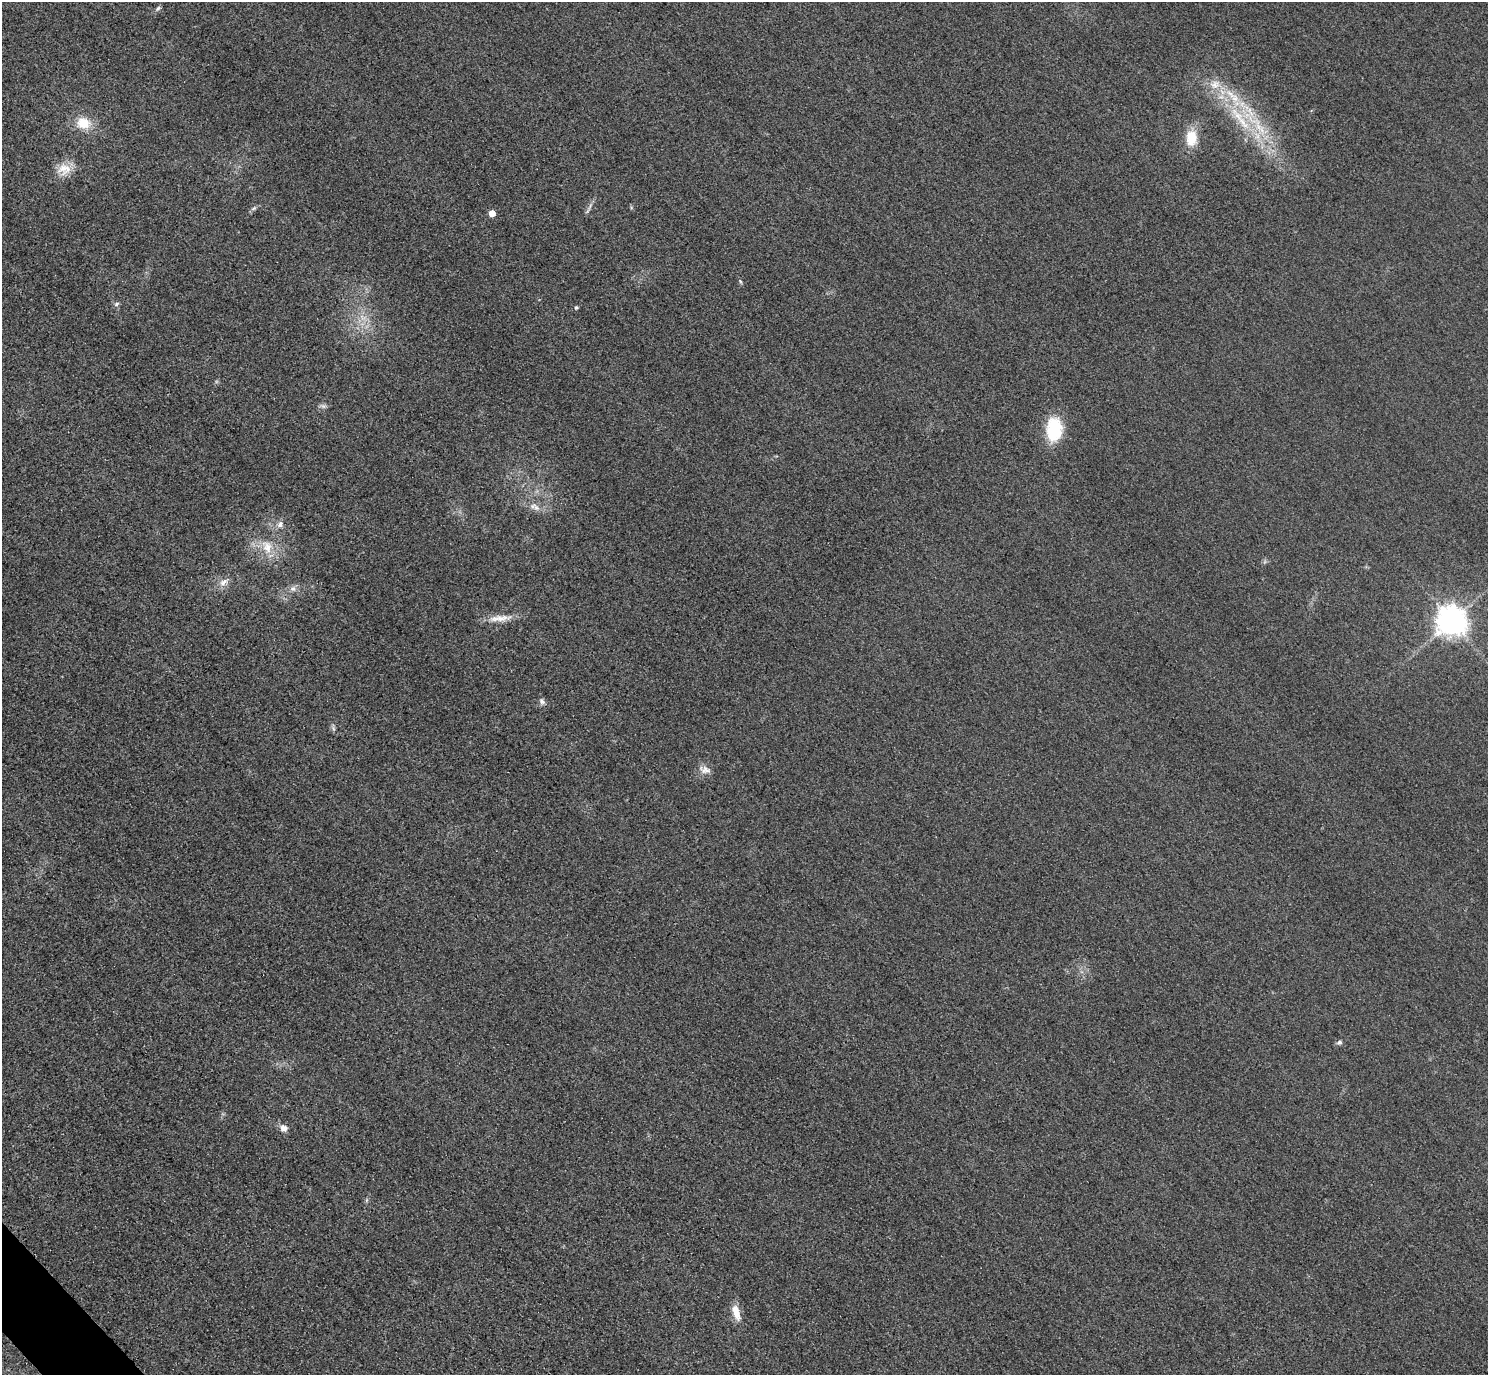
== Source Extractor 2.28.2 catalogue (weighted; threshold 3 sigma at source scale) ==
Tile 7 of 4 x 4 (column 3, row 2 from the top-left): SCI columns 3004-4489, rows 2931-4303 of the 6005 x 6003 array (HDU 1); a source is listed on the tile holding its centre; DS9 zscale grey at full resolution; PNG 1490 x 1377 px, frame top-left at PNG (2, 2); no overlay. Shown black and unused: <1% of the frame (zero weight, under 3 of 4 exposures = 3% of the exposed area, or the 3 px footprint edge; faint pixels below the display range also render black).
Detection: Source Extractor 2.28.2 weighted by HDU 2 'WHT'; one run over the whole footprint, this tile lists its part. Background 0.0522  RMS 0.016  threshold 0.0729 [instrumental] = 3 sigma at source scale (4.5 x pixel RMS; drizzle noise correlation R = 1.50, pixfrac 1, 0.05/0.05 arcsec/px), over >= 5 px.
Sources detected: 30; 1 too faint to see at this stretch — not listed; the other 29 listed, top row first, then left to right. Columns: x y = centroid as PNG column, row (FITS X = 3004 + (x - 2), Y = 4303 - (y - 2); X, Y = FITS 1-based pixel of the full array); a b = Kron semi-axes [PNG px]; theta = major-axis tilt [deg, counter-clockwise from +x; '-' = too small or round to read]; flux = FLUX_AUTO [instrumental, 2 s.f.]
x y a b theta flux
158 8 7 5 53 3.4
1215 84 16 12 13 22
1235 98 15 12 -65 27
1250 112 21 7 -62 25
1238 116 32 10 -48 53
83 123 18 14 -15 35
1262 130 15 8 -76 21
1191 138 18 13 90 36
64 169 19 16 -5 26
254 208 8 5 31 3.4
492 213 5 5 - 19
740 281 7 4 -55 2.4
117 304 8 5 29 3.5
576 307 5 4 - 2.6
363 317 9 5 -45 7.5
1054 429 28 18 86 71
535 507 17 8 -29 13
280 524 9 7 79 7.1
267 547 20 14 -66 31
223 582 14 7 33 10
293 588 8 8 - 7.1
500 618 30 9 5 21
1451 620 9 9 - 2400
542 701 8 6 -53 5.2
333 728 7 4 -72 3.3
705 770 17 9 -16 11
1339 1042 7 5 32 3.9
284 1128 10 9 - 9.1
736 1312 22 8 -71 22